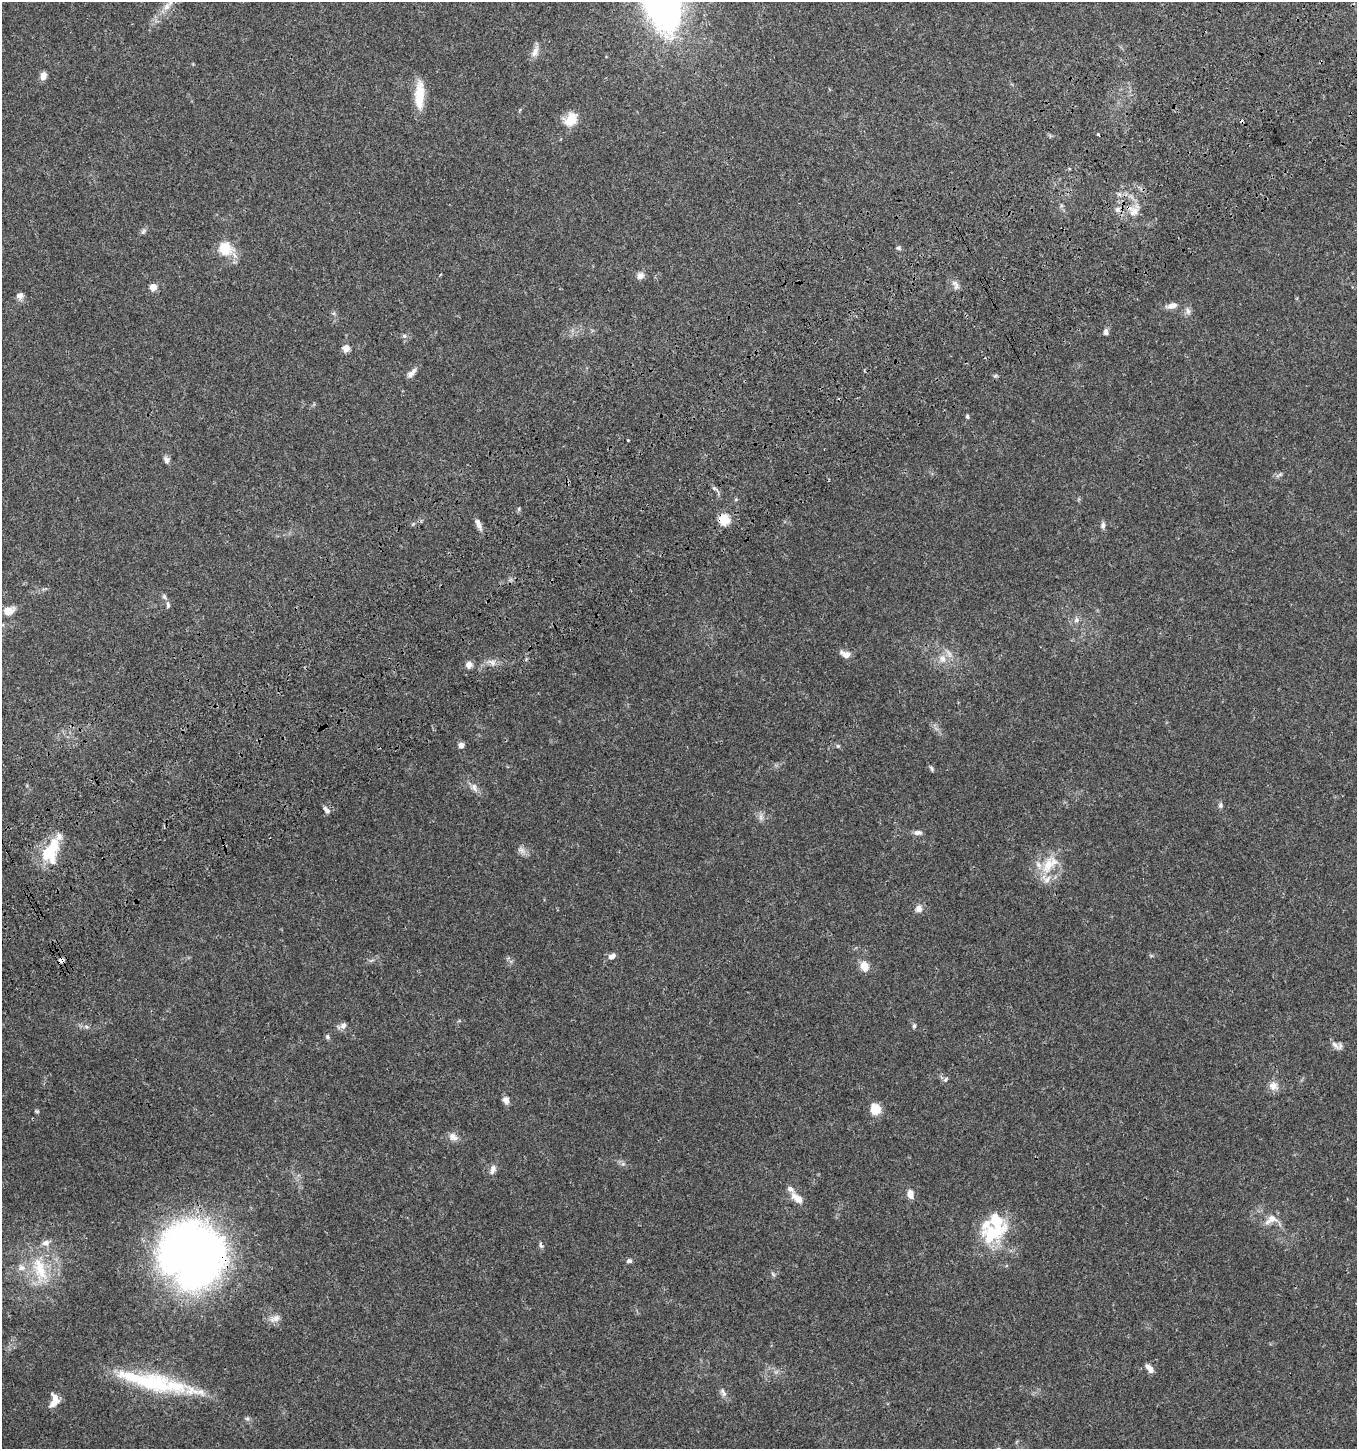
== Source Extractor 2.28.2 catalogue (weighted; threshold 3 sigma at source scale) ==
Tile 10 of 4 x 4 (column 2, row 3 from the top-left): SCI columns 1533-2887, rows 1557-3003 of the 5835 x 6003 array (HDU 1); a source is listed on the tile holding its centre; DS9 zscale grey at full resolution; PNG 1359 x 1451 px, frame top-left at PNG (2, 2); no overlay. Shown black and unused: <1% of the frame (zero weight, under 3 of 4 exposures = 6% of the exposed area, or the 3 px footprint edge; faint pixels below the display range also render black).
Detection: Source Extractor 2.28.2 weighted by HDU 2 'WHT'; one run over the whole footprint, this tile lists its part. Background 0.0364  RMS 0.0035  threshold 0.0156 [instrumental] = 3 sigma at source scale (4.5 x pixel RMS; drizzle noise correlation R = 1.50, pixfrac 1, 0.0396/0.0396 arcsec/px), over >= 5 px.
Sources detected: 94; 2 cosmic-ray / hot-pixel residue — not listed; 12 inside a brighter listed object's ellipse — not listed separately; the other 80 listed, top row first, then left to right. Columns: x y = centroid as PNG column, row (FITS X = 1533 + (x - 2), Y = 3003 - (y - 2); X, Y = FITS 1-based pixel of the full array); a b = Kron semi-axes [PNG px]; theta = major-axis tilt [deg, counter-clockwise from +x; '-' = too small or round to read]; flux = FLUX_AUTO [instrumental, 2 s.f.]
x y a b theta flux
166 7 15 8 52 3.1
535 52 19 7 65 2.4
43 76 9 6 71 2.2
419 95 34 10 88 8.5
571 119 18 15 47 5.6
1098 134 3 3 - 0.61
1117 209 8 6 69 1.2
1134 211 15 11 43 3.6
143 231 8 6 68 0.79
225 248 14 13 - 9.7
899 248 6 5 - 0.63
640 276 10 8 45 1.7
955 284 14 7 -68 1.7
153 287 5 5 - 6.8
20 296 9 8 - 1.6
1172 306 14 7 13 2.3
1188 311 10 6 -82 1.4
1106 332 8 6 -80 1.2
404 336 6 6 - 0.69
346 348 8 7 - 2.4
411 373 14 6 45 1.9
995 376 6 4 19 0.53
967 416 5 4 - 0.65
166 459 9 7 -58 1.2
1279 475 10 4 29 0.73
715 489 11 3 -26 0.73
736 499 5 4 - 0.43
724 519 5 5 - 26
478 524 15 6 -67 2
1103 525 10 6 82 1
164 596 7 5 -73 0.82
168 605 9 5 -89 0.85
8 611 8 6 21 5.6
1076 620 8 7 - 1.2
845 655 11 9 -17 2.1
942 659 12 10 -75 3.1
492 662 12 7 -34 1.8
469 664 7 7 - 2.1
461 745 5 5 - 2.2
838 746 5 5 - 0.49
931 769 8 4 -67 0.58
474 788 14 8 -63 2.1
1220 805 8 6 88 0.86
326 810 9 5 -52 1.3
761 817 12 5 -79 1.3
918 833 11 6 4 1.3
521 850 13 8 -37 1.7
50 851 29 17 66 15
1048 865 26 13 69 8.7
919 909 10 9 - 1.9
612 956 10 7 23 1.6
864 966 10 9 - 3.9
86 1026 7 4 -20 0.68
343 1026 9 7 58 1.5
914 1026 6 5 - 0.62
327 1037 7 5 -55 0.71
1335 1045 15 7 -44 1.8
945 1080 7 5 69 0.74
1273 1086 12 10 -34 2.8
506 1100 9 8 - 1.6
875 1109 10 9 - 6.5
37 1111 6 4 -1 0.46
453 1137 14 10 -30 2.2
623 1164 7 5 -43 0.83
493 1169 14 6 76 1.7
910 1194 9 7 -75 2.7
797 1198 19 9 -40 3.5
1271 1219 20 12 27 3.8
992 1234 42 21 24 18
541 1245 9 5 -67 0.83
192 1255 58 53 -42 240
629 1261 7 6 - 0.93
40 1269 42 19 -74 17
773 1274 7 4 -46 0.59
275 1319 17 8 24 2.3
1149 1368 11 6 -48 2.2
154 1383 76 22 -11 33
722 1391 9 7 -58 1.2
54 1400 19 11 77 3.9
247 1418 6 5 - 0.66
Overlapping masked pixels (flux is a lower limit): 3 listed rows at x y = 1134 211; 724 519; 192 1255
Isophote crosses this tile's border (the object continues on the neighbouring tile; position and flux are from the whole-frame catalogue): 1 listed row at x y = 166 7